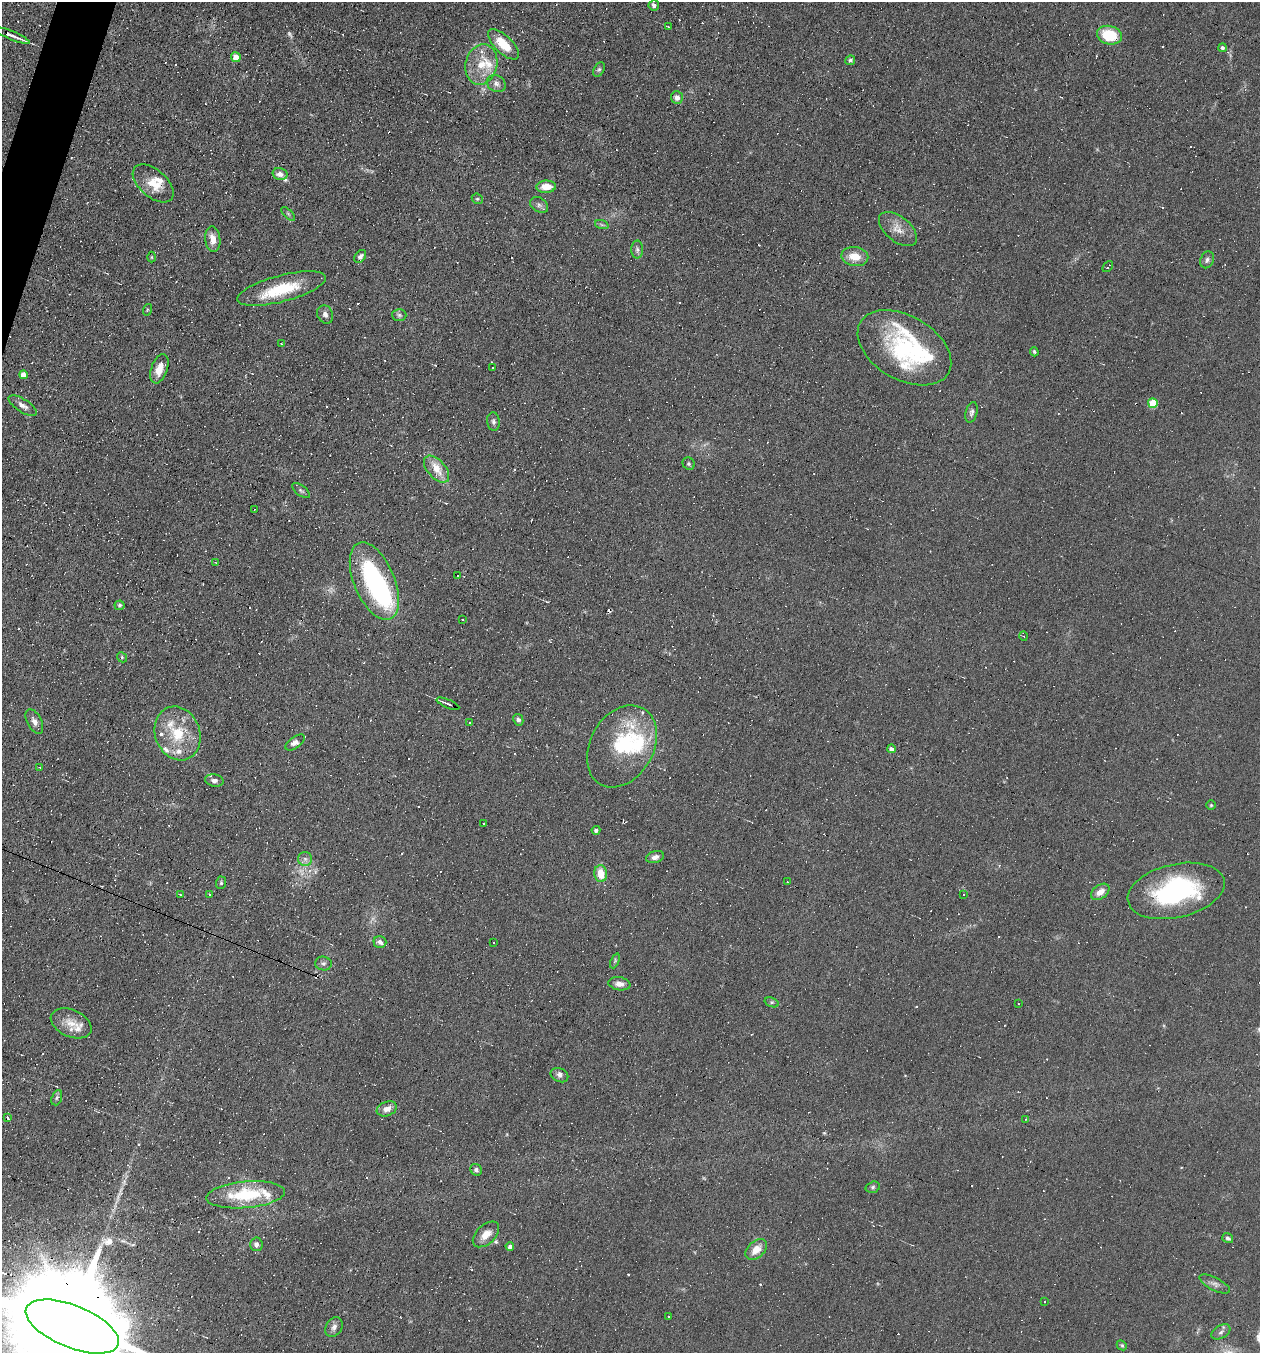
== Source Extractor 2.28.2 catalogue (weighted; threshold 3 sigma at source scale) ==
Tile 11 of 4 x 4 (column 3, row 3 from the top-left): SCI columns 2644-3901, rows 1352-2702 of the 5417 x 5405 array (HDU 1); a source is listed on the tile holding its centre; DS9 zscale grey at full resolution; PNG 1262 x 1355 px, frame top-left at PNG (2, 2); each listed source drawn as its Kron ellipse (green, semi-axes under 4 px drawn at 4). Shown black and unused: <1% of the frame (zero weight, under 4 of 8 exposures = <1% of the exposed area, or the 3 px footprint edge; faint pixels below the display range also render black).
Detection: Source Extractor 2.28.2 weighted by HDU 2 'WHT'; one run over the whole footprint, this tile lists its part. Background 0.0908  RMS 0.0069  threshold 0.0281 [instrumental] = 3 sigma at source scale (4.09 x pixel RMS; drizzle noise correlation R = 1.36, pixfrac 0.8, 0.05/0.05 arcsec/px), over >= 5 px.
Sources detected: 235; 3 too faint to see at this stretch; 2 inside a brighter object's white glare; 107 cosmic-ray / hot-pixel residue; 1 long thin detection or spike segment (spike, bleed or trail) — neither listed nor drawn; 19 inside a brighter listed object's ellipse — not listed separately; the other 103 listed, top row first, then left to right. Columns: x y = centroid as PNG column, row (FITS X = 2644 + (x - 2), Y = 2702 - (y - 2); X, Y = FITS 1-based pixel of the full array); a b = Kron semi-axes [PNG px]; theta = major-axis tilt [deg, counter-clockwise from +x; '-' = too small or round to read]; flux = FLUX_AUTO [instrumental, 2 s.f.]
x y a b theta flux
654 5 5 5 - 1.9
668 27 3 2 - 0.48
12 35 19 3 -22 5.3
1109 35 13 9 -14 22
503 44 20 9 -44 15
1222 48 4 4 - 1.5
236 57 5 4 - 11
850 60 5 4 - 1.2
481 65 20 15 74 15
599 69 8 5 62 1.2
496 83 10 8 -29 3.1
677 97 6 6 - 2.9
280 174 7 6 - 3.2
153 183 24 13 -41 12
546 187 10 6 2 8.3
477 199 6 5 - 0.88
539 205 9 7 -34 2.2
288 214 8 3 -45 1
602 225 7 4 -19 1.3
898 229 22 12 -40 8.2
213 239 13 7 -84 6.1
637 250 9 6 90 2
360 256 7 5 50 2
152 257 5 3 - 0.63
855 257 13 9 -8 10
1207 260 9 6 64 2
1108 266 6 3 50 1
282 289 45 13 15 28
147 310 6 3 72 0.67
325 314 9 7 -64 2.9
399 315 7 6 - 1.5
281 344 3 3 - 0.44
904 348 51 32 -30 65
1034 352 4 3 - 0.9
493 368 3 3 - 3
159 369 15 8 70 7.7
23 375 4 4 - 5.6
1153 403 5 5 - 24
23 406 16 6 -33 3.5
972 412 10 6 75 2
493 422 9 6 -83 1.9
689 464 6 5 - 1.2
437 469 16 9 -48 8.3
301 490 10 5 -38 1.5
254 510 3 2 - 0.4
216 563 4 2 - 0.46
458 576 3 3 - 1.8
374 581 41 20 -67 88
120 605 5 5 - 1.1
462 620 3 3 - 1.9
1024 636 4 3 - 0.56
122 657 5 4 - 0.84
448 704 12 3 -23 2.4
518 720 6 5 - 2
34 721 13 7 -63 3.4
470 722 3 2 - 1
177 733 27 22 -69 25
295 742 11 5 36 3.4
622 746 44 31 60 47
891 749 4 4 - 3.4
40 767 3 2 - 0.52
214 780 9 6 -12 2.8
1211 805 5 5 - 0.89
483 824 3 2 - 1.1
596 830 4 4 - 1.9
655 857 9 6 16 3.1
305 859 7 7 - 2.2
601 874 8 6 -86 10
787 881 2 2 - 0.52
221 883 6 5 - 1
1176 891 49 26 13 90
1100 892 10 6 37 5.6
964 894 3 2 - 0.79
180 895 3 3 - 0.58
209 895 3 3 - 0.81
380 942 6 5 - 3.3
494 943 2 2 - 0.53
615 961 8 4 67 1
323 963 8 7 - 1.8
619 984 11 6 -9 3.8
772 1002 7 4 -19 1.2
1018 1004 2 2 - 0.39
71 1023 21 13 -24 8.8
559 1075 9 6 -25 2.3
57 1098 8 5 70 1.4
387 1109 10 7 19 4.4
8 1118 4 3 - 2.4
1026 1119 3 2 - 0.42
476 1170 6 5 - 1.9
873 1187 7 5 18 1.2
246 1195 39 13 5 38
486 1234 16 9 43 7.3
1228 1238 6 5 - 1.5
256 1244 7 6 - 2.5
510 1246 4 4 - 2.1
756 1249 12 8 42 7.9
1215 1284 17 6 -27 3.2
1045 1302 3 3 - 1.8
668 1316 3 3 - 1.7
72 1327 49 21 -22 44000
334 1327 10 8 56 3
1221 1332 10 6 31 2.3
1122 1345 5 4 - 0.89
Overlapping masked pixels (flux is a lower limit): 2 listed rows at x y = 12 35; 72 1327
Isophote crosses this tile's border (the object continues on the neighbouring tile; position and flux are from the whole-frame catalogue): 1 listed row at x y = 72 1327